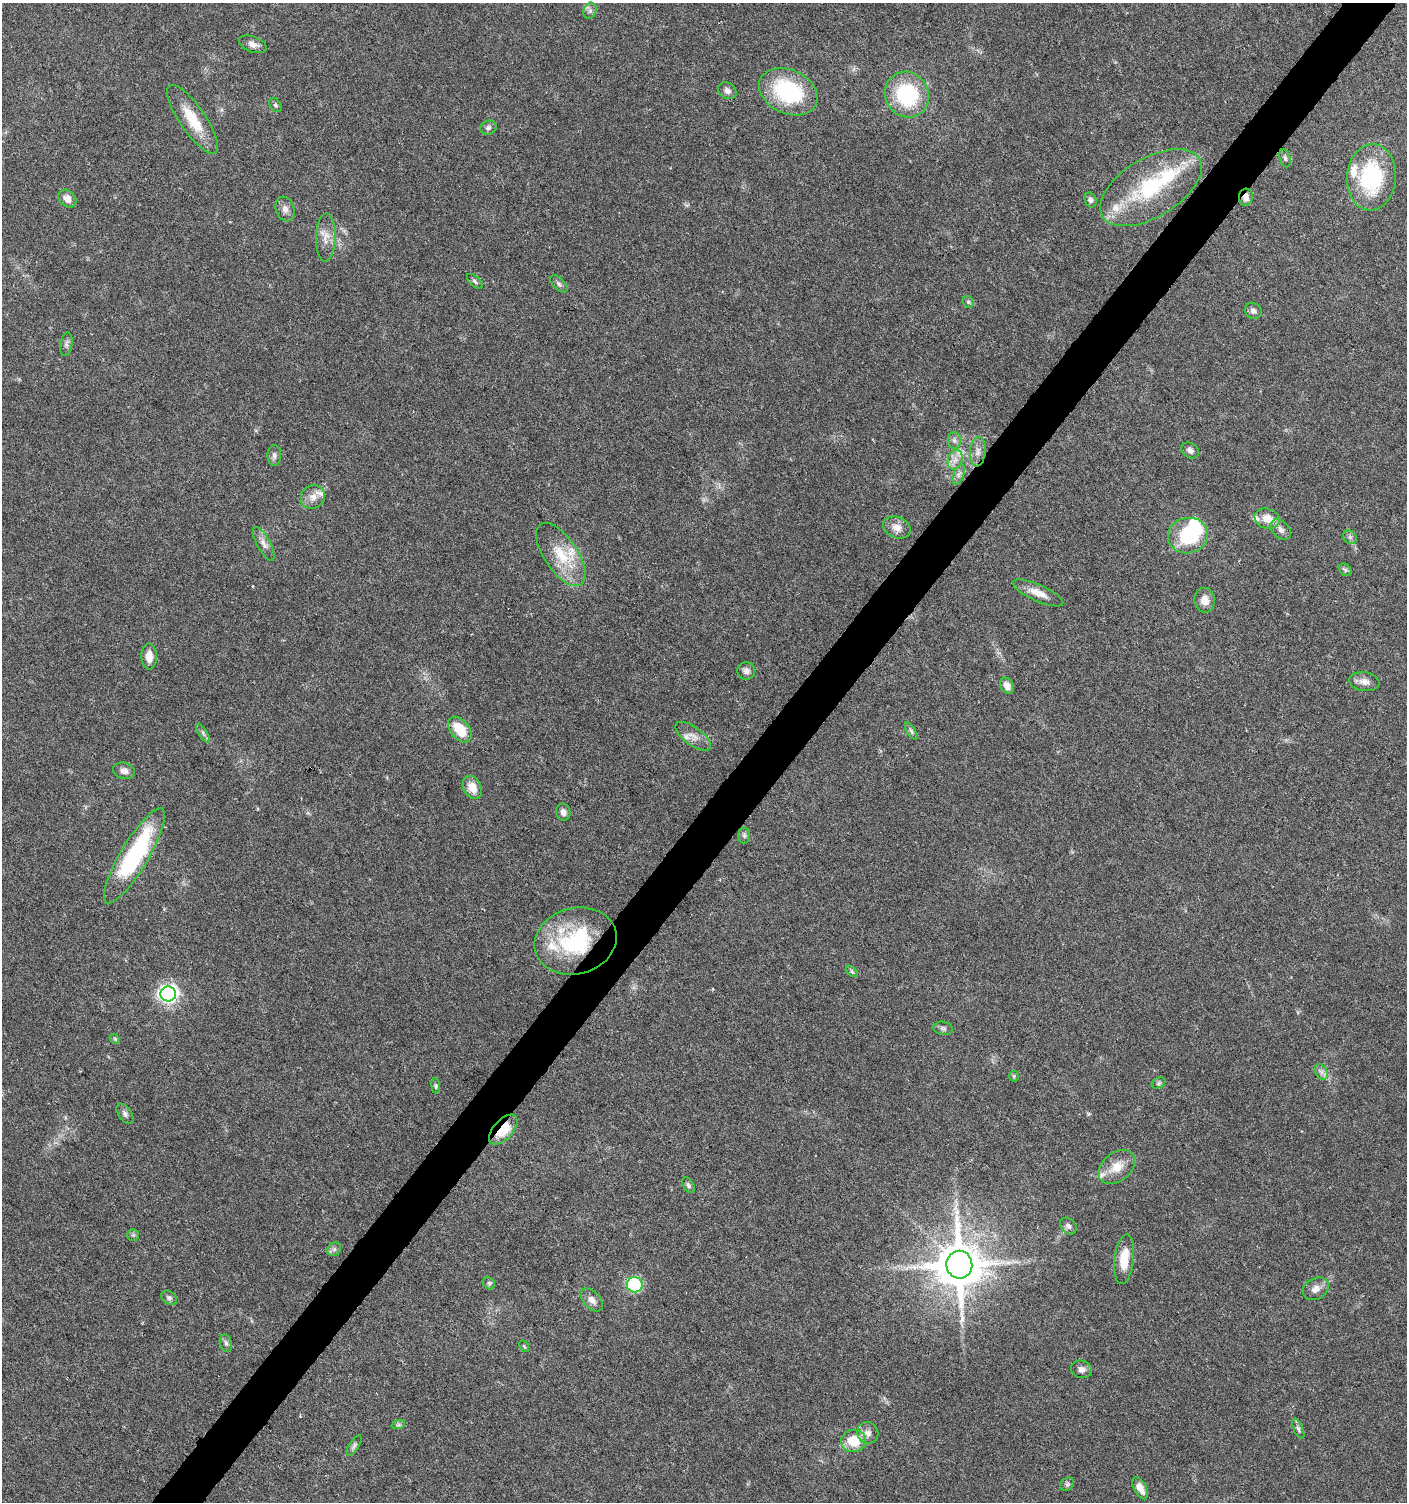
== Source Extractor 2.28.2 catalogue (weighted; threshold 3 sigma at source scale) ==
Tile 10 of 4 x 4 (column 2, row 3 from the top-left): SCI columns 1645-3049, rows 1504-3003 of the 6032 x 6014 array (HDU 1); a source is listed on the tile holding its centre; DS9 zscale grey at full resolution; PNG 1409 x 1504 px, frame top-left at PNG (2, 3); each listed source drawn as its Kron ellipse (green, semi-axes under 4 px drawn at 4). Shown black and unused: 4% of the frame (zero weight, under 5 of 9 exposures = <1% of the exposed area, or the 3 px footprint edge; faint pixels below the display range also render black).
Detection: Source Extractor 2.28.2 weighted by HDU 2 'WHT'; one run over the whole footprint, this tile lists its part. Background 0.0275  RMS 0.0024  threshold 0.00979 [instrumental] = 3 sigma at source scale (4.09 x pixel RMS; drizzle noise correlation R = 1.36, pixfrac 0.8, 0.0396/0.0396 arcsec/px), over >= 5 px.
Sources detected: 92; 1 inside a brighter object's white glare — neither listed nor drawn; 7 inside a brighter listed object's ellipse — not listed separately; the other 84 listed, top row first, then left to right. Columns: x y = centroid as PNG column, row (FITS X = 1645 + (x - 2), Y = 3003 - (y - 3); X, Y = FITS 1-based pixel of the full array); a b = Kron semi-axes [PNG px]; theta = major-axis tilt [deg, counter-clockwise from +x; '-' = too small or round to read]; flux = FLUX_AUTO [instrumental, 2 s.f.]
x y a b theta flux
590 11 8 6 69 0.7
253 44 14 8 -20 1.3
727 91 10 8 -34 0.93
788 92 31 22 -25 20
907 95 23 21 -57 18
276 105 8 5 -54 0.44
192 119 40 13 -56 7.1
488 128 8 7 - 0.69
1285 158 9 5 -74 0.53
1371 177 33 24 85 20
1151 188 56 29 31 20
1246 197 8 7 - 1.3
67 199 10 7 -44 1.8
1091 200 7 6 - 0.58
285 209 13 9 -70 1.2
326 237 24 10 88 2.5
475 281 10 5 -43 0.5
559 284 10 5 -45 0.65
968 302 6 5 - 0.34
1253 311 9 7 -35 0.92
66 344 12 6 81 0.68
954 440 8 6 -90 0.71
1190 450 9 7 -33 0.94
978 452 15 8 85 1.5
274 455 10 7 -90 0.75
955 460 10 7 75 1.5
959 475 10 5 69 0.83
313 497 12 11 - 1.9
1267 519 13 10 -17 2.9
897 527 14 10 -22 1.9
1281 530 12 8 -45 1.2
1188 536 20 17 13 13
1350 537 7 6 - 0.57
264 544 19 6 -61 1.5
561 555 36 16 -56 8.2
1345 570 7 5 -46 0.42
1038 593 27 8 -24 2.8
1205 600 12 10 -86 2.1
149 656 13 7 -88 2.2
746 671 9 8 - 0.98
1364 682 15 9 -8 1.6
1007 686 8 6 -60 1.5
460 730 15 9 -51 6.2
911 731 10 4 -58 0.51
203 733 10 4 -57 0.61
693 736 21 9 -37 2.2
124 771 11 8 -14 1.2
472 787 12 9 -63 3
563 812 8 7 - 1
744 835 8 6 -90 0.57
134 856 54 14 59 27
576 941 41 33 15 23
852 971 7 4 -44 0.34
168 994 8 7 - 78
943 1028 9 6 -9 0.61
115 1039 6 4 -48 0.28
1321 1072 8 6 -59 0.88
1014 1076 5 5 - 0.32
1158 1083 7 5 27 0.38
436 1086 7 4 -84 0.37
125 1114 11 6 -55 0.78
503 1130 18 10 47 6.4
1117 1167 20 14 39 3.7
688 1185 8 5 -58 0.55
1068 1226 9 7 -47 0.8
133 1235 5 5 - 0.39
334 1249 7 6 - 0.54
1124 1259 25 9 83 4.6
959 1265 14 13 - 980
489 1283 7 5 -44 0.44
635 1285 8 7 - 17
1316 1289 14 10 32 1.7
169 1298 9 6 -35 0.59
592 1300 14 8 -48 1.5
226 1343 9 6 -74 0.59
524 1346 6 4 -54 0.26
1082 1369 10 8 -13 1.1
398 1425 7 4 18 0.42
1298 1429 11 4 -66 0.62
868 1433 11 10 - 1.5
854 1441 12 11 - 5.6
354 1446 11 5 58 0.58
1067 1484 7 6 - 0.48
1140 1488 12 6 -60 1.8
Overlapping masked pixels (flux is a lower limit): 3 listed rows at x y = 1246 197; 576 941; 503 1130